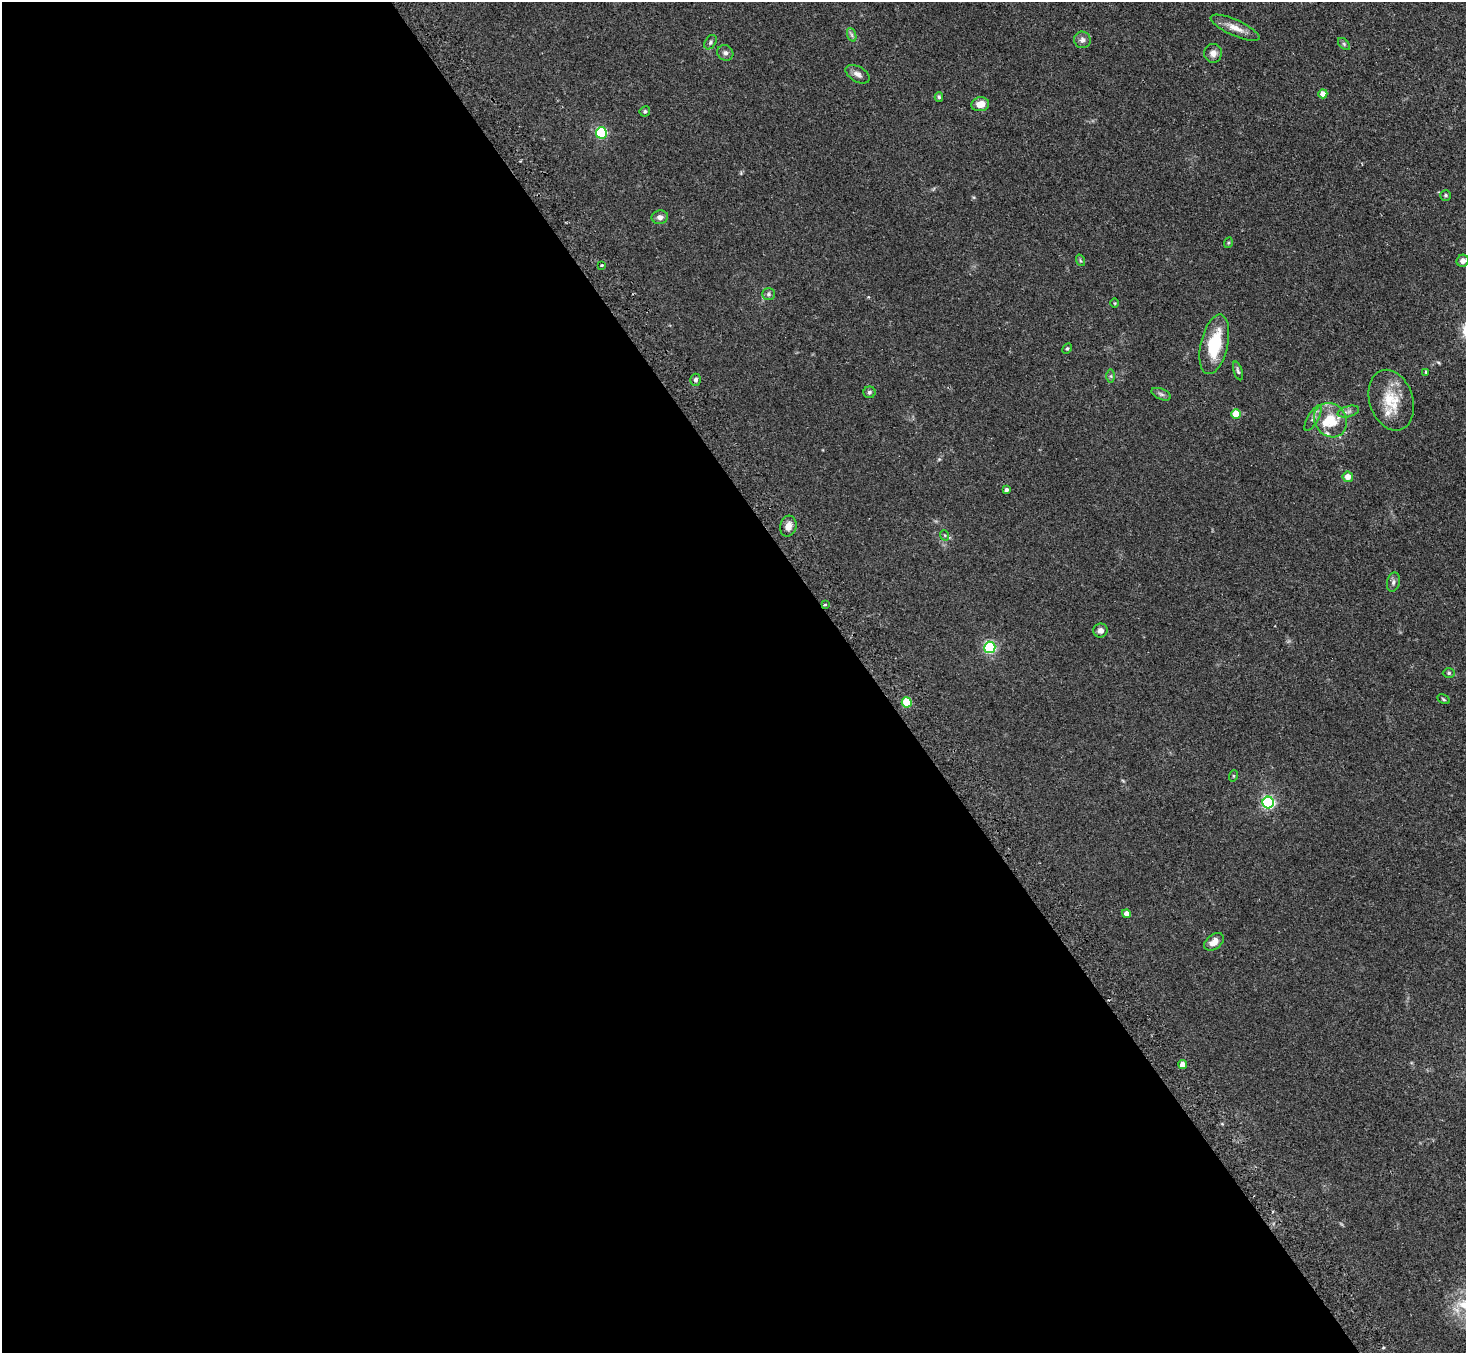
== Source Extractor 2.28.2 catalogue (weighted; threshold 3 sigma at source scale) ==
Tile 9 of 4 x 4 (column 1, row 3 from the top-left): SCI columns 32-1495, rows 1663-3013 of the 5918 x 5887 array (HDU 1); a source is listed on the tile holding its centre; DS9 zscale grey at full resolution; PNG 1468 x 1355 px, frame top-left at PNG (2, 2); each listed source drawn as its Kron ellipse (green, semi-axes under 4 px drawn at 4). Shown black and unused: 60% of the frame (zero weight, under 2 of 3 exposures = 3% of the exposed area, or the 3 px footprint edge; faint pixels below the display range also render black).
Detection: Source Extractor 2.28.2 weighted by HDU 2 'WHT'; one run over the whole footprint, this tile lists its part. Background 0.0937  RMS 0.0062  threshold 0.0281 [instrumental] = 3 sigma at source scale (4.5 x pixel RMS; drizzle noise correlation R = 1.50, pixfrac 1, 0.05/0.05 arcsec/px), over >= 5 px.
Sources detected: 52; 2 inside a brighter listed object's ellipse — not listed separately; the other 50 listed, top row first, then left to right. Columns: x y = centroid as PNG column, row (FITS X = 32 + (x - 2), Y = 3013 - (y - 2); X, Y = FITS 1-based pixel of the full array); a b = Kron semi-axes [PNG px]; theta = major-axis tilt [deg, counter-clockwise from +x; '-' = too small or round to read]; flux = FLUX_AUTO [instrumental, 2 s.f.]
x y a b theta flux
1235 28 26 8 -24 6.5
852 35 7 4 -71 1.2
1082 40 8 8 - 2.3
710 42 8 5 55 1.2
1344 44 7 4 -46 1
725 53 8 7 - 2.1
1213 53 9 9 - 3.4
858 74 13 7 -31 3
1323 94 4 4 - 4.8
939 97 4 4 - 0.84
980 104 9 7 8 6.3
645 111 5 5 - 1.1
601 133 5 5 - 56
1446 195 5 5 - 0.98
660 217 8 6 10 2.5
1228 243 5 3 - 0.55
1080 260 6 3 -72 0.72
1463 261 6 5 - 2.6
602 265 3 3 - 1.8
769 294 6 6 - 1.2
1115 303 5 3 - 0.49
1214 344 30 13 77 26
1067 349 5 4 - 0.8
1238 371 10 4 -72 1.2
1426 372 4 3 - 0.55
1111 376 7 4 90 1
696 380 6 5 - 1.7
869 392 6 6 - 1.2
1161 394 10 5 -23 1.5
1391 400 31 21 -72 18
1348 411 11 5 15 2
1236 414 5 5 - 14
1313 418 14 5 60 2.4
1330 420 18 15 -53 16
1348 477 5 5 - 5.7
1006 490 4 4 - 1.4
788 526 10 8 75 4
944 535 5 3 - 0.64
1393 582 10 6 76 1.8
825 605 3 3 - 1.2
1100 630 7 7 - 2.6
990 647 6 5 - 83
1449 673 6 5 - 0.98
1444 699 6 3 -28 0.75
907 702 5 5 - 24
1233 776 6 3 72 0.62
1268 802 6 5 - 99
1126 914 4 4 - 3.6
1214 942 11 7 38 4.8
1183 1065 4 4 - 6.8
Overlapping masked pixels (flux is a lower limit): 1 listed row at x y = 825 605